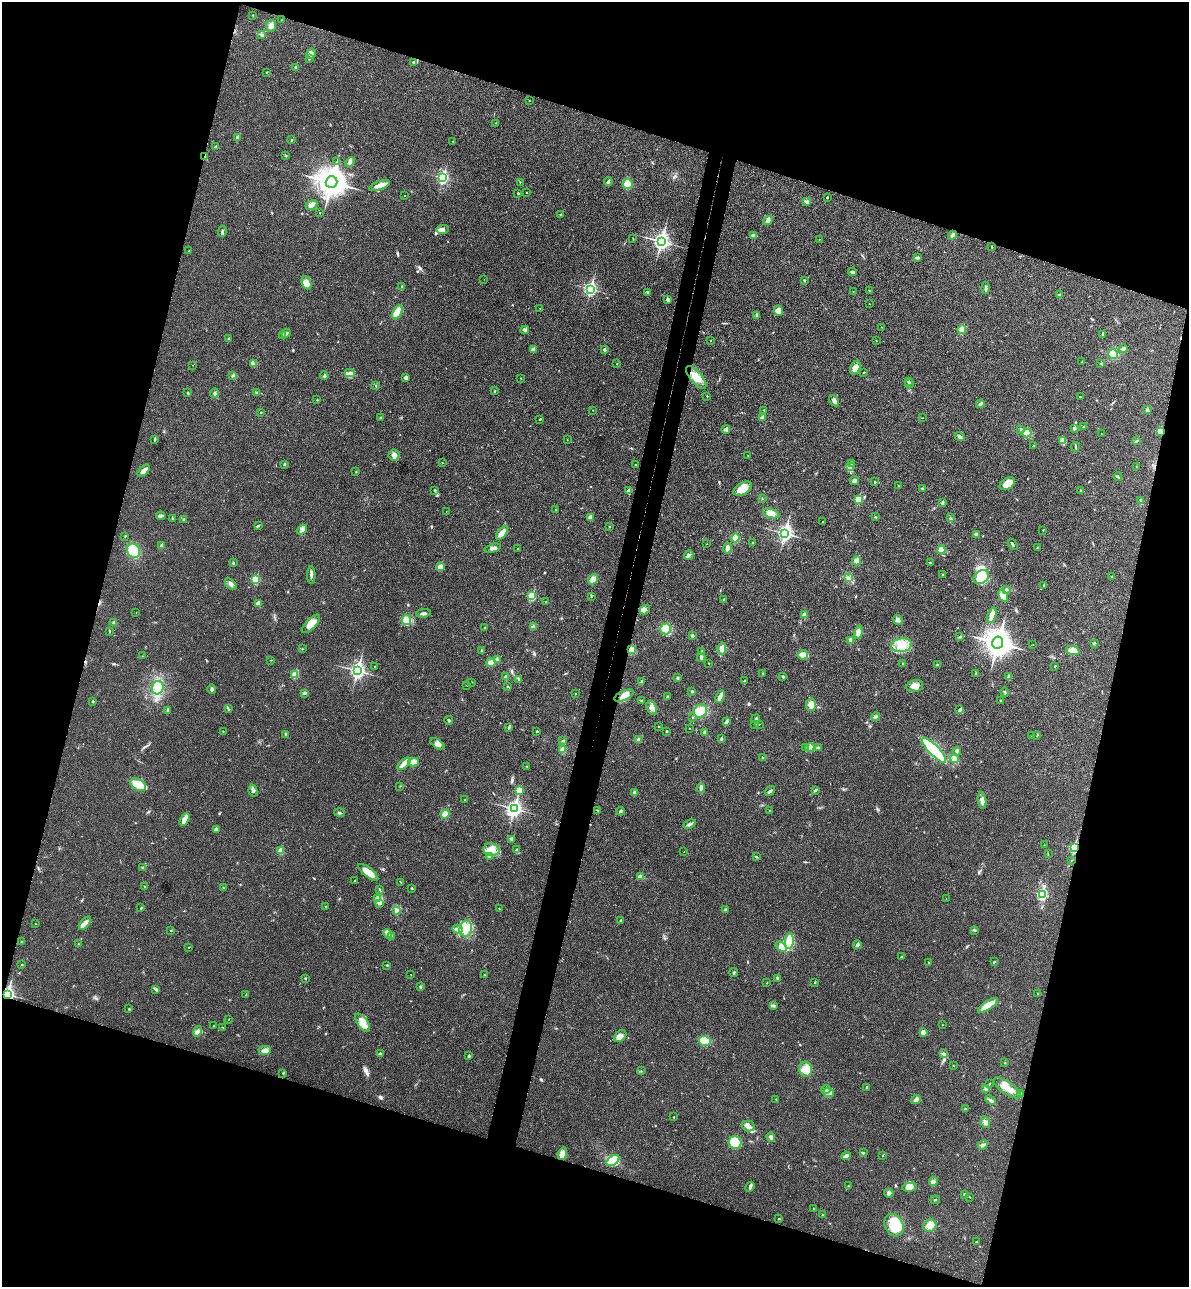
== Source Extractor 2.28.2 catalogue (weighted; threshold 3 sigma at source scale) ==
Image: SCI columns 182-4928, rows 22-5160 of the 5234 x 5179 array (HDU 1 of 3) = the unmasked area's bounding box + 8 px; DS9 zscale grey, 4 x 4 block average (1 PNG px = mean of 4 x 4 image px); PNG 1191 x 1289 px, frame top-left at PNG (2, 2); each listed source drawn as its Kron ellipse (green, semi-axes under 4 px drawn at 4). Shown black and unused: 35% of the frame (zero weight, under 3 of 4 exposures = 6% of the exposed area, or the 3 px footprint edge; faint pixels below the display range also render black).
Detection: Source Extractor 2.28.2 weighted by HDU 2 'WHT'. Background 0.0229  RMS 0.0045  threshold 0.0203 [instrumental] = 3 sigma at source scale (4.5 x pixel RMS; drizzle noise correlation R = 1.50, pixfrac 1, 0.05/0.05 arcsec/px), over >= 5 px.
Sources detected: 455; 3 inside a brighter object's white glare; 3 cosmic-ray / hot-pixel residue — neither listed nor drawn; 5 coinciding with a brighter row at this scale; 9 inside a brighter listed object's ellipse — not listed separately; the other 435 listed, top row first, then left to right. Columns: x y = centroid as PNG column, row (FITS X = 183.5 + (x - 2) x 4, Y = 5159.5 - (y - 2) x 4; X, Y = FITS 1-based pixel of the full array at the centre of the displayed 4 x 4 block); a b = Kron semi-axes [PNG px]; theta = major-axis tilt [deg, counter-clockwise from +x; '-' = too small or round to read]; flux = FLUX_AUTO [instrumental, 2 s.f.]
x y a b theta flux
253 15 2 2 - 0.97
281 20 2 2 - 0.56
271 26 6 5 - 11
262 35 3 2 - 2.3
311 54 5 4 - 8.1
309 59 2 2 - 2.2
413 62 2 2 - 3.5
295 67 3 2 - 2.3
266 72 2 2 - 1
529 100 2 2 - 1.3
495 123 2 2 - 0.56
238 137 2 2 - 25
292 140 2 2 - 2
453 141 2 2 - 2.2
216 146 3 2 - 3.2
286 155 3 2 - 1.8
205 156 4 2 - 2.8
337 162 2 2 - 1.2
350 162 5 3 - 6.3
443 178 3 2 - 410
332 182 6 5 - 3400
520 182 2 2 - 1.1
608 182 4 3 - 4.2
628 184 5 5 - 25
379 186 11 4 20 19
518 193 2 2 - 2.9
526 193 2 2 - 0.54
404 195 2 2 - 0.64
827 197 2 2 - 3.9
807 202 3 3 - 5.5
311 205 6 3 30 18
320 213 2 2 - 1.3
561 214 2 2 - 2
768 220 5 3 - 6.3
442 229 6 3 2 9
222 231 6 2 87 4.5
953 235 4 3 - 6
753 236 2 2 - 16
633 239 2 2 - 1.3
819 239 2 2 - 0.6
661 241 4 3 - 990
992 247 2 2 - 1.4
189 251 2 2 - 1.2
918 257 3 2 - 2.9
852 272 4 2 - 3.8
484 279 2 2 - 0.46
804 280 2 2 - 5.7
306 283 7 4 -66 24
402 287 4 2 - 4
986 288 6 2 -86 7.1
590 289 3 2 - 480
869 290 2 2 - 1.3
853 291 2 2 - 1
647 292 3 2 - 2.2
1059 295 3 2 - 2
668 300 4 3 - 5.2
869 304 2 2 - 0.63
540 308 2 2 - 0.69
778 311 5 4 - 16
397 312 7 3 61 52
756 315 2 2 - 1.7
881 327 2 2 - 0.62
962 329 4 3 - 23
525 330 4 3 - 6.4
286 333 5 2 - 4.9
1103 334 3 2 - 4.1
282 335 4 2 - 4.2
229 339 3 2 - 3.1
711 340 2 2 - 1.7
876 340 2 2 - 0.93
1123 349 4 3 - 6.3
533 350 2 2 - 29
604 350 2 2 - 9.1
1113 354 5 4 - 26
1082 362 2 2 - 0.92
253 363 3 2 - 1.7
617 363 2 2 - 1
1101 363 2 2 - 0.82
193 365 2 2 - 0.52
855 368 7 5 61 14
864 372 4 2 - 1.4
350 373 5 3 - 7.7
233 375 3 2 - 2.6
324 376 4 2 - 3.3
406 377 4 4 - 5.5
696 377 14 5 -50 29
521 378 2 2 - 0.66
908 381 3 2 - 4
909 384 5 3 - 3.9
375 386 2 2 - 1.3
495 391 2 2 - 3.6
257 392 3 2 - 1.9
188 393 2 2 - 1.3
215 393 5 2 - 4.2
707 396 3 2 - 1.3
1080 397 3 2 - 1.3
317 400 2 2 - 0.9
834 401 6 3 -57 8.6
980 404 4 3 - 5.9
592 410 2 2 - 1.1
764 410 2 2 - 2.3
1147 410 4 3 - 4.5
261 412 2 2 - 1.2
380 417 3 2 - 1.9
762 417 4 2 - 8.7
922 418 2 2 - 0.68
540 419 2 2 - 2
1084 427 2 2 - 3.2
1074 428 2 2 - 14
726 429 4 2 - 3.4
1021 429 2 2 - 2.3
1160 431 2 2 - 65
1027 433 4 4 - 19
1101 434 2 2 - 0.62
959 436 5 3 - 7.1
155 439 3 2 - 2.5
567 439 2 2 - 0.57
1063 441 2 2 - 1.6
1137 441 2 2 - 1.1
1034 446 2 2 - 1.3
1075 447 4 2 - 2.9
394 455 5 5 - 12
748 456 2 2 - 0.51
442 463 2 2 - 0.93
284 464 2 2 - 3.5
852 464 2 2 - 1.8
635 465 2 2 - 1.3
850 466 3 3 - 4.2
1136 467 2 2 - 0.67
144 471 7 3 44 17
356 472 2 2 - 1.2
1118 477 4 2 - 2.6
855 480 4 4 - 5.8
875 482 2 2 - 2.3
1007 484 8 5 31 30
898 486 3 2 - 1.6
922 488 3 2 - 2.9
743 489 10 6 29 39
629 490 4 2 - 5.6
435 491 3 2 - 1.6
1081 491 2 2 - 0.96
762 499 2 2 - 1.2
858 500 2 2 - 91
1141 500 3 2 - 2.8
943 502 2 2 - 11
556 509 2 2 - 0.81
446 511 2 2 - 0.5
771 513 8 4 -18 13
161 516 5 3 - 5.3
590 517 4 2 - 2.8
875 517 3 2 - 2.3
172 518 3 2 - 1.9
950 518 3 2 - 2.4
184 519 2 2 - 7.4
823 521 2 2 - 1.9
259 525 2 2 - 2.1
610 526 2 2 - 4
302 530 6 4 40 8.6
1043 530 2 2 - 1.1
502 533 8 4 53 17
785 533 3 3 - 830
976 534 2 2 - 8.8
125 536 3 2 - 1.5
735 538 4 4 - 13
753 542 2 2 - 1.3
706 544 2 2 - 0.62
1013 545 6 2 -53 4.1
161 546 2 2 - 26
1038 547 3 2 - 2.6
493 548 8 3 15 8.5
727 548 5 3 - 7.7
518 549 2 2 - 0.95
941 550 4 4 - 15
133 551 7 6 - 81
689 555 5 3 - 6.3
857 561 4 4 - 16
233 563 3 2 - 2.4
930 563 2 2 - 2.3
440 567 2 2 - 52
311 575 9 2 -88 7.7
943 575 2 2 - 1.1
981 577 8 6 31 48
1111 577 2 2 - 1.2
848 578 4 3 - 4.6
255 579 2 2 - 140
593 579 5 4 - 16
231 584 7 3 -44 7.4
1044 585 2 2 - 3
1006 590 3 2 - 3.3
532 596 2 2 - 170
591 596 2 2 - 1.1
1003 596 7 4 -60 30
724 599 2 2 - 2.5
546 602 2 2 - 0.95
258 603 2 2 - 31
645 610 5 4 - 8.8
136 613 2 2 - 0.49
423 613 7 2 7 6.3
805 615 4 3 - 9.8
992 615 8 3 73 19
407 620 5 4 - 13
898 620 5 4 - 7.2
114 623 3 3 - 6.2
311 624 12 5 45 24
534 626 4 2 - 4
485 628 2 2 - 0.85
666 629 5 5 - 26
109 631 2 2 - 1.9
858 632 7 3 78 10
692 636 3 2 - 5.2
960 637 3 2 - 2.2
851 640 4 3 - 6.9
998 643 6 5 - 3100
1094 643 2 2 - 3.2
1033 644 2 2 - 0.5
901 645 10 6 8 38
722 648 6 3 -85 12
302 649 2 2 - 0.87
632 650 4 4 - 13
482 651 3 2 - 2.6
702 651 2 2 - 2.3
1073 651 7 4 -19 23
803 655 5 4 - 16
142 656 2 2 - 0.65
701 657 4 3 - 8.4
497 659 3 2 - 7.3
271 660 2 2 - 1.4
491 663 4 4 - 16
709 663 2 2 - 1.1
903 664 3 2 - 1.9
937 665 2 2 - 2.8
375 666 2 2 - 2.1
1055 666 2 2 - 1.6
357 671 3 3 - 820
763 673 2 2 - 1.1
976 674 2 2 - 3.9
295 675 2 2 - 86
506 677 3 3 - 8.6
783 677 3 2 - 3.2
1009 677 4 3 - 7.9
678 678 4 2 - 2.7
519 679 2 2 - 2
744 681 2 2 - 2.1
472 682 2 2 - 0.83
642 682 3 2 - 3.2
467 685 2 2 - 0.73
507 686 3 2 - 2
915 686 9 6 12 16
158 688 7 5 68 22
212 689 5 2 - 4.5
692 691 2 2 - 3.4
1005 692 4 2 - 2.2
304 693 3 2 - 2.3
575 694 2 2 - 1.1
624 696 10 5 23 19
667 697 3 2 - 3.9
720 697 6 2 67 17
641 700 2 2 - 1.6
93 701 2 2 - 3
1000 701 2 2 - 1
811 705 6 5 - 19
228 708 3 2 - 2.2
652 708 7 4 -66 13
960 709 4 2 - 3.8
168 710 2 2 - 1.7
700 711 7 6 - 33
692 717 2 2 - 1.3
876 717 4 3 - 4.7
756 719 4 2 - 3.6
449 720 4 2 - 3.2
726 722 4 2 - 5.1
755 724 2 2 - 3.4
759 724 2 2 - 0.91
659 726 2 2 - 0.99
509 727 4 2 - 2.1
689 728 2 2 - 0.85
223 731 2 2 - 1.1
537 731 2 2 - 2.3
667 731 2 2 - 2.5
705 732 3 2 - 3.4
286 734 2 2 - 1.3
1031 735 2 2 - 1.1
1036 736 2 2 - 0.45
721 739 3 2 - 2.4
639 740 4 3 - 9.2
563 741 2 2 - 2.4
438 744 8 4 -34 12
810 747 4 2 - 3.8
805 748 2 2 - 1.7
818 748 3 2 - 2.3
563 750 4 3 - 12
934 750 16 5 -46 270
957 751 4 3 - 4.9
763 758 2 2 - 1.7
954 759 4 4 - 8.3
414 762 5 4 - 31
404 764 8 4 41 13
527 766 2 2 - 1.6
138 785 8 5 -30 40
400 786 2 2 - 1
701 788 4 3 - 6.3
815 790 3 2 - 3.4
253 791 6 2 -78 5.3
520 791 4 2 - 21
770 791 5 2 - 5.5
634 793 3 3 - 6
465 800 2 2 - 2.5
982 800 8 4 -82 12
514 809 4 3 - 820
597 810 3 2 - 0.93
769 810 2 2 - 1.1
621 811 4 2 - 3.3
340 813 5 2 - 3.6
445 814 4 4 - 20
185 819 7 3 59 30
689 824 6 3 25 6.9
216 829 4 3 - 7.1
512 839 3 3 - 7.7
1044 845 2 2 - 0.87
1074 847 3 2 - 250
516 849 2 2 - 1.1
491 850 8 6 -12 28
281 851 2 2 - 73
684 852 2 2 - 0.57
1048 854 2 2 - 0.91
489 857 3 2 - 3.6
756 857 3 2 - 2.3
1072 860 2 2 - 1.1
143 868 2 2 - 1.5
368 872 12 4 -39 33
640 877 3 3 - 13
354 881 2 2 - 0.99
401 882 4 2 - 1.7
145 886 2 2 - 1.5
223 887 2 2 - 0.89
412 888 2 2 - 2
380 889 3 2 - 1.8
1042 894 3 2 - 280
378 899 4 3 - 6.1
946 899 2 2 - 0.65
380 904 2 2 - 1.8
326 906 2 2 - 1.7
141 908 3 2 - 2.3
499 909 2 2 - 1.1
397 910 3 2 - 3.7
725 910 3 2 - 2.5
620 921 2 2 - 0.88
85 923 8 4 50 13
35 924 2 2 - 0.78
466 928 8 6 78 26
457 929 5 3 - 7.8
171 930 2 2 - 1.5
975 931 2 2 - 1.3
387 933 4 3 - 6.3
391 936 2 2 - 1
789 941 8 4 81 69
21 942 2 2 - 1.4
78 944 2 2 - 1.1
857 945 4 3 - 6.1
188 947 2 2 - 1.2
781 947 6 3 -39 22
902 957 3 2 - 2
928 962 2 2 - 1.1
994 962 3 2 - 2.2
22 965 2 2 - 1.5
387 965 2 2 - 2.5
734 973 4 2 - 3.6
484 974 2 2 - 2
411 975 2 2 - 0.68
305 978 2 2 - 5.3
778 978 3 2 - 2.6
815 982 2 2 - 1.4
767 983 2 2 - 0.96
420 987 2 2 - 3.7
155 989 4 2 - 3
1038 993 3 2 - 0.95
7 994 3 2 - 730
246 995 2 2 - 2
988 1005 12 3 33 47
773 1006 4 3 - 4.3
129 1009 2 2 - 4.7
229 1019 2 2 - 0.66
362 1023 10 5 -54 34
943 1025 2 2 - 0.94
214 1026 2 2 - 0.96
223 1027 2 2 - 0.79
198 1031 5 3 - 6.2
923 1032 2 2 - 26
620 1036 7 5 45 12
705 1041 6 5 - 67
265 1050 6 3 5 9.2
380 1054 4 3 - 4.2
944 1054 4 2 - 4.2
469 1056 3 2 - 4.4
1005 1063 2 2 - 1.1
953 1066 2 2 - 0.74
805 1069 7 6 - 30
641 1071 2 2 - 1
283 1073 2 2 - 1.9
989 1084 2 2 - 1.2
867 1087 3 2 - 2.7
1007 1088 16 6 -35 26
826 1089 4 3 - 7.4
986 1089 4 2 - 3.6
829 1093 5 3 - 51
1020 1094 3 2 - 5.3
776 1099 2 2 - 0.83
916 1099 5 3 - 5.4
991 1100 5 2 - 5.6
965 1109 3 2 - 1.3
674 1117 2 2 - 1.2
985 1122 6 4 -82 10
748 1126 6 5 - 12
771 1137 5 4 - 7
735 1143 6 6 - 120
983 1145 5 3 - 5
863 1153 2 2 - 5.3
562 1154 6 4 74 20
846 1156 5 3 - 7.5
882 1156 2 2 - 1.1
613 1161 7 4 36 68
933 1182 4 3 - 5.2
848 1186 2 2 - 0.85
750 1187 5 3 - 5.7
910 1187 7 4 9 16
889 1193 5 3 - 5.5
965 1194 3 2 - 3.2
970 1197 2 2 - 1.1
935 1200 4 2 - 1.8
814 1208 2 2 - 1.2
823 1215 2 2 - 0.95
779 1219 2 2 - 1.9
894 1225 11 9 -64 71
930 1226 7 6 - 22
977 1242 3 2 - 2.1
Overlapping masked pixels (flux is a lower limit): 4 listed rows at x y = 205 156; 1160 431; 1074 847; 7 994
Diffuse or blended objects may show on this block-average render without a row.